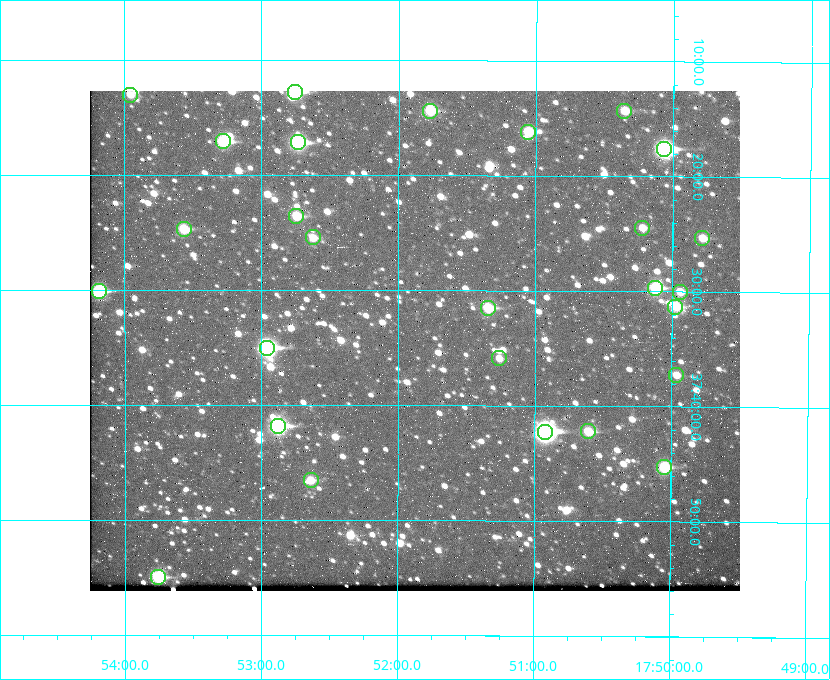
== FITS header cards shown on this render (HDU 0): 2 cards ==
NAXIS1  =                  650 / Width of table row in bytes
NAXIS2  =                  500 / Number of rows in table

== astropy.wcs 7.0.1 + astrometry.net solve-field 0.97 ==
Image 650 x 500 px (HDU 0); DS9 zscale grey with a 90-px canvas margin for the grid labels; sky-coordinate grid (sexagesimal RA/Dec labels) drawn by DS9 from the SOLVED WCS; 27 Tycho-2 reference stars matched to detected sources circled (green)
Header WCS: none
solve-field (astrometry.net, Tycho-2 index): SOLVED blind (the file carries no WCS)
Solved WCS: RA---TAN-SIP/DEC--TAN-SIP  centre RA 17:51:53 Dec +37:34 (267.97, +37.57 deg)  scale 5.22 arcsec/px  FOV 56.5' x 43.5'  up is +180 deg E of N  parity flipped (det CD > 0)
(file carries no celestial WCS; the grid is the blind solution)
Tycho-2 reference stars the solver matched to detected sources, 27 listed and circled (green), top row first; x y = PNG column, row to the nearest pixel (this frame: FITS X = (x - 90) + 1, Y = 500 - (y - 91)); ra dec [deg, ICRS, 3 dp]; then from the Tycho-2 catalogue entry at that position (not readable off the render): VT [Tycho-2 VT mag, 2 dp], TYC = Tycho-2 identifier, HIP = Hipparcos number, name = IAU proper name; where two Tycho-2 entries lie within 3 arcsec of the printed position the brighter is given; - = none
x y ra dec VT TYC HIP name
295 92 268.189 +37.213 9.71 2620-542-1 - -
130 95 268.489 +37.217 11.29 2620-732-1 - -
430 111 267.943 +37.240 10.39 2620-505-1 - -
624 111 267.589 +37.238 11.09 2619-212-1 - -
528 132 267.764 +37.270 10.17 2620-784-1 - -
223 141 268.319 +37.285 9.88 2620-536-1 - -
298 142 268.183 +37.286 8.98 2620-786-1 87506 -
664 149 267.517 +37.293 8.96 2619-379-1 - -
296 216 268.186 +37.393 10.44 2620-175-1 - -
642 228 267.555 +37.408 11.50 2619-358-1 - -
184 229 268.392 +37.412 10.60 2620-800-1 - -
313 237 268.156 +37.424 11.25 2620-712-1 - -
702 238 267.445 +37.422 11.17 2619-451-1 - -
655 288 267.531 +37.495 10.07 2619-274-1 - -
99 291 268.547 +37.501 9.83 3089-1021-1 - -
680 292 267.485 +37.500 11.33 2619-40-1 - -
675 307 267.494 +37.522 10.35 3088-270-1 - -
488 308 267.836 +37.525 9.96 3089-889-1 - -
267 348 268.239 +37.584 8.64 3089-755-1 - -
499 358 267.815 +37.598 11.54 3089-1081-1 - -
676 375 267.491 +37.621 11.40 3088-1284-1 - -
278 426 268.219 +37.697 8.93 3089-671-1 - -
588 431 267.652 +37.703 11.04 3089-693-1 - -
545 432 267.730 +37.705 8.13 3089-1203-1 87349 -
664 467 267.512 +37.755 10.10 3089-2332-1 - -
311 480 268.159 +37.775 11.22 3089-2245-1 - -
158 577 268.439 +37.916 9.61 3089-2268-1 - -